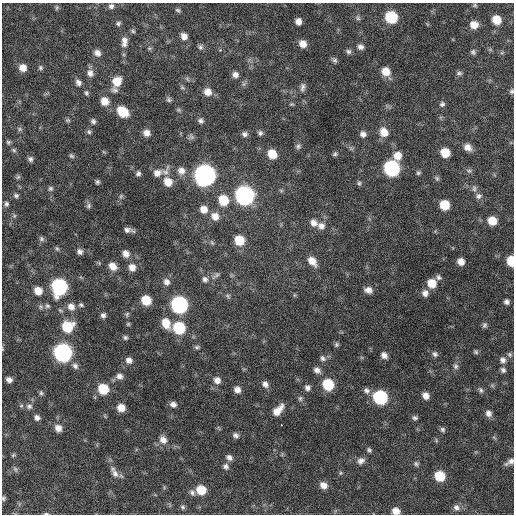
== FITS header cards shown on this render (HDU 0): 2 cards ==
NAXIS1  =                  512 / Axis length
NAXIS2  =                  512 / Axis length

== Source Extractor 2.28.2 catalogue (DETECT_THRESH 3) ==
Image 512 x 512 px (HDU 0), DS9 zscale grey, 1 PNG px = 1 image px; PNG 516 x 516 px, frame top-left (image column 1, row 512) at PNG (2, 3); no overlay
Background 642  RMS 19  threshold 58.3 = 3 sigma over >= 5 px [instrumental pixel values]
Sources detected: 192; all 192 listed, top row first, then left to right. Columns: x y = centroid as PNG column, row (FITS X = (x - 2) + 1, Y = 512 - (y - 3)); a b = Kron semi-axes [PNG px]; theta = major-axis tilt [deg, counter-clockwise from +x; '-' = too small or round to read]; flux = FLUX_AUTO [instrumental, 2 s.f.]
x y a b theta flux
475 5 5 5 - 1800
111 6 7 6 - 3800
57 7 7 5 83 1900
178 10 7 5 -41 2500
391 17 8 8 - 71000
358 18 8 7 - 3200
496 20 8 7 - 23000
298 21 6 5 - 7700
118 23 6 5 - 2600
474 25 7 7 - 14000
133 31 6 5 - 2100
184 36 8 7 - 8000
124 40 9 8 - 6100
124 44 8 6 -54 4500
303 44 7 7 - 11000
200 47 7 6 - 3200
360 47 8 7 - 5000
149 48 6 4 -18 1900
348 51 7 6 - 3400
473 52 6 6 - 3000
97 53 8 7 - 6900
334 60 8 5 -37 3100
23 68 8 7 - 11000
40 68 6 5 - 2400
386 71 9 8 - 17000
90 73 10 8 -76 7400
459 73 8 5 0 3000
235 74 7 7 - 6000
187 79 8 4 -54 2100
117 81 10 8 63 21000
78 83 8 6 -52 5000
182 87 7 5 -17 2100
302 87 12 6 83 4700
115 90 10 7 -15 4200
512 91 7 5 67 2600
208 92 9 8 - 11000
86 93 6 5 - 2600
169 100 7 6 - 3000
105 101 8 7 - 15000
292 104 5 4 - 1700
442 104 7 6 - 3400
178 110 6 5 - 2200
123 112 9 7 -41 39000
68 120 7 5 -20 2200
93 121 7 6 - 3300
201 121 7 6 - 3900
20 129 7 5 -22 2600
89 132 7 6 - 2600
384 132 10 9 - 16000
146 133 7 7 - 8500
260 133 6 6 - 3400
245 134 7 6 - 4300
363 134 7 6 - 5500
191 137 9 7 89 3500
8 142 6 6 - 2300
298 146 7 6 - 3300
468 147 9 7 -36 9600
14 150 7 5 -23 2300
445 153 7 7 - 24000
272 154 9 8 - 23000
335 154 6 5 - 2400
71 156 8 5 -39 2500
397 156 10 9 - 15000
30 159 7 6 - 3500
392 168 9 8 - 240000
166 171 17 8 60 7800
181 171 10 9 - 9900
469 171 8 5 -15 3000
138 173 6 6 - 3600
157 173 12 9 23 9200
418 173 6 5 - 2400
205 175 10 9 - 880000
18 177 7 5 44 2300
437 178 8 5 -52 2600
97 182 5 4 - 2700
168 182 9 8 - 17000
359 183 7 5 89 2300
50 188 7 6 - 2900
474 188 10 6 -89 4100
281 190 6 4 -19 1800
16 196 7 6 - 2900
121 196 7 4 46 2100
244 196 10 9 - 500000
478 196 8 8 - 4900
223 200 10 9 - 35000
6 204 6 6 - 3000
444 205 7 7 - 32000
88 206 7 6 - 3000
204 209 9 8 - 11000
14 216 6 5 - 2100
215 216 10 9 - 12000
492 221 7 7 - 20000
313 223 10 8 -37 8000
321 226 10 10 - 8400
128 230 9 4 -10 5300
41 239 7 6 - 2900
239 240 9 8 - 30000
212 243 7 4 -58 2200
57 249 7 5 -62 2200
80 252 6 6 - 4800
126 254 8 7 - 8200
312 261 12 7 -50 14000
511 261 8 5 -85 33000
461 262 6 6 - 9800
113 266 9 7 -44 11000
132 267 8 8 - 9900
216 275 14 5 40 4300
439 277 8 6 -61 3700
205 279 8 7 - 4900
166 282 9 8 - 6900
432 283 9 8 - 22000
59 287 10 9 - 240000
368 290 10 7 -15 7800
38 291 8 7 - 15000
425 293 8 7 - 7000
294 295 6 4 -72 1500
228 296 7 5 -30 2600
146 300 8 7 - 31000
507 302 6 5 - 4200
81 305 7 5 -27 2700
179 305 9 8 - 320000
47 306 7 6 - 3200
71 307 9 8 - 9500
127 314 7 5 76 2300
103 315 6 5 - 4200
166 323 11 8 -67 21000
128 324 5 5 - 1700
484 325 8 6 74 3200
67 327 10 9 - 43000
179 328 9 8 - 74000
125 337 6 5 - 2600
336 345 6 5 - 2500
197 347 7 5 1 2500
2 349 5 3 - 1000
476 352 6 5 - 2400
63 353 9 9 - 430000
435 354 8 7 - 3900
509 354 7 6 - 2800
384 355 7 6 - 6700
323 358 9 7 -51 4400
129 360 7 7 - 6300
503 360 9 8 - 5900
75 366 9 7 -46 4800
456 366 8 7 - 4000
317 370 9 7 -32 6400
503 370 7 6 - 3800
119 376 8 7 - 5700
9 380 6 5 - 6000
217 380 9 8 - 8000
265 384 9 7 -57 6400
328 384 9 8 - 53000
307 388 7 7 - 5100
103 389 8 7 - 42000
237 390 7 7 - 7800
366 390 8 8 - 4900
481 390 8 6 -70 3100
41 393 6 5 - 2500
426 396 7 6 - 8600
380 397 9 8 - 150000
300 398 8 6 89 3100
173 404 6 6 - 5300
29 406 9 8 - 5000
121 408 6 6 - 14000
278 410 15 7 47 15000
488 413 8 7 - 6100
37 417 6 5 - 4700
415 418 6 6 - 3100
281 425 3 2 - 1800
58 428 8 7 - 9100
442 429 6 6 - 2900
236 435 7 6 - 4300
163 440 10 8 -61 9900
436 440 6 4 -73 1600
369 450 6 5 - 2700
13 455 7 4 45 1700
229 457 8 6 -36 5300
361 461 10 8 25 6100
510 462 11 5 32 5800
416 464 7 6 - 2800
226 466 8 7 - 4500
15 469 8 5 -60 2700
115 473 14 8 -58 8400
340 473 6 4 89 1700
440 476 8 7 - 40000
323 485 8 6 -34 9300
201 490 8 7 - 27000
192 492 9 7 -62 4200
3 498 5 5 - 2100
183 507 7 6 - 2600
456 507 10 8 -44 6200
396 511 7 6 - 11000
46 514 7 3 0 1900
At the frame edge (FLAGS 8, measured only in part): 7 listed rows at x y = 512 91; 511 261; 2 349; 510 462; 3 498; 396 511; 46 514